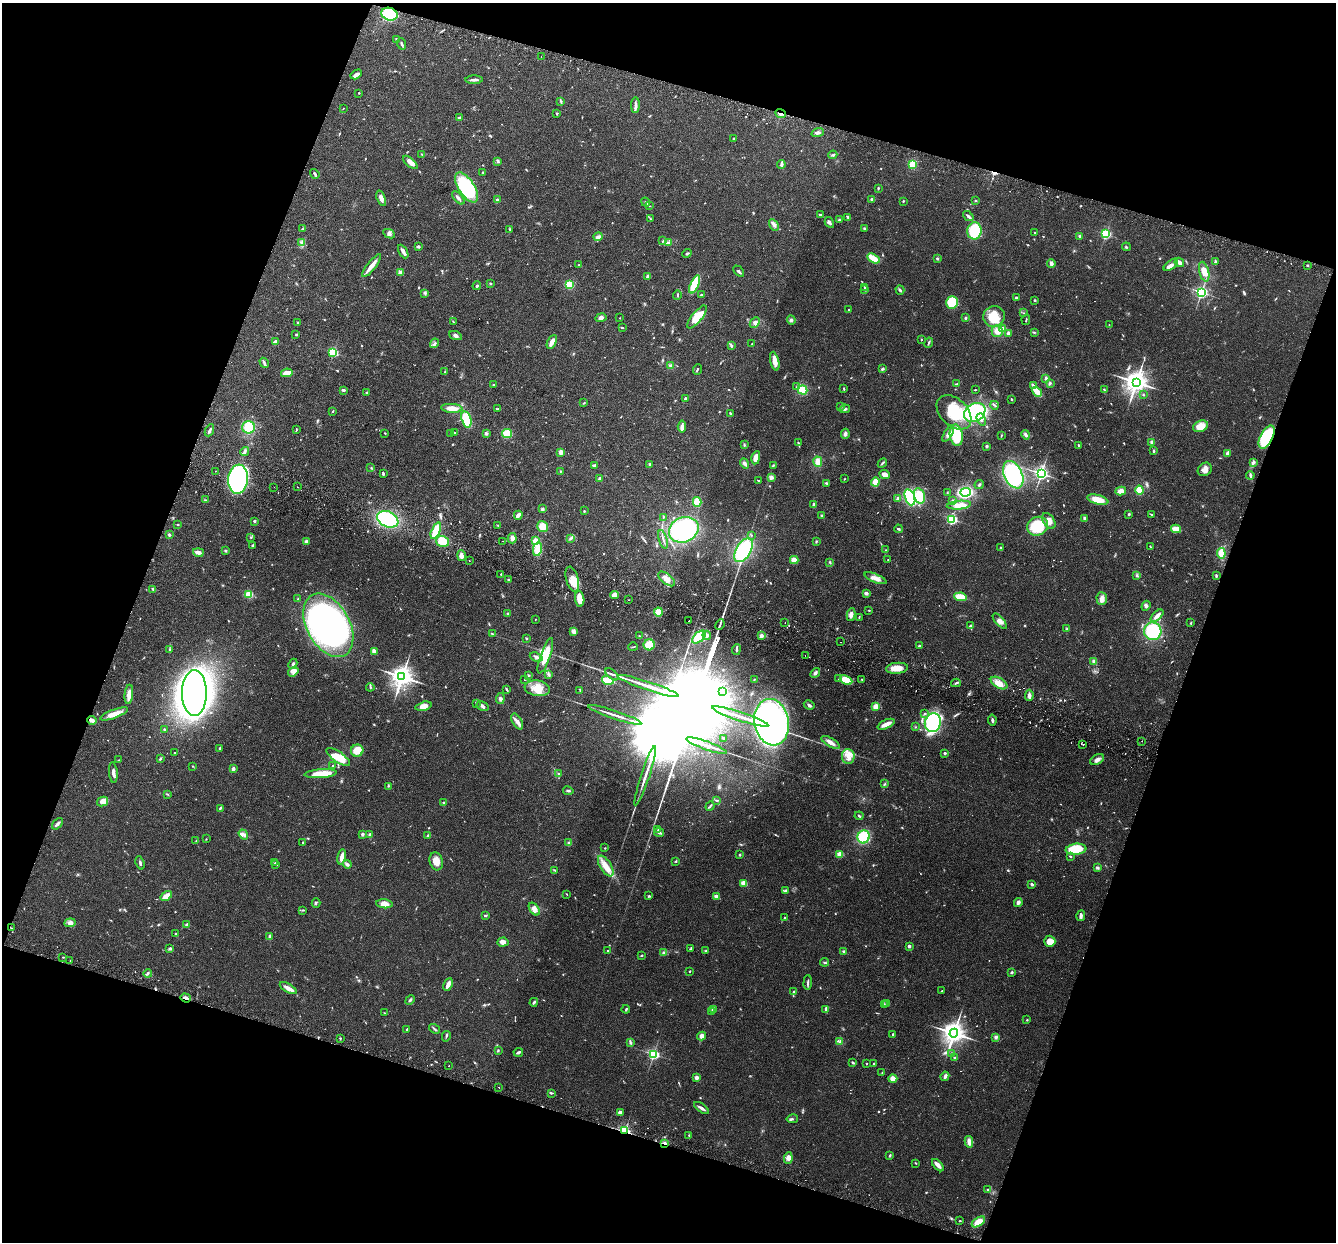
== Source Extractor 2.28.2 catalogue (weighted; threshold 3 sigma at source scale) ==
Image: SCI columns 23-5356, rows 190-5149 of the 5382 x 5466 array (HDU 1 of 3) = the unmasked area's bounding box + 8 px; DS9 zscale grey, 4 x 4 block average (1 PNG px = mean of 4 x 4 image px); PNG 1338 x 1244 px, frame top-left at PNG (2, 3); each listed source drawn as its Kron ellipse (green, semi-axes under 4 px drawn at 4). Shown black and unused: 38% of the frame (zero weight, under 2 of 3 exposures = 3% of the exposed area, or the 3 px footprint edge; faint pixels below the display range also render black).
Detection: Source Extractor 2.28.2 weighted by HDU 2 'WHT'. Background 0.0527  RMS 0.0068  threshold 0.0305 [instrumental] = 3 sigma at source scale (4.5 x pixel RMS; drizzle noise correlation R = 1.50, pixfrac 1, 0.05/0.05 arcsec/px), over >= 5 px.
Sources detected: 933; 10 too faint to see at this stretch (4 x 4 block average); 6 inside a brighter object's white glare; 15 cosmic-ray / hot-pixel residue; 3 long thin detections or spike segments (spike, bleed or trail) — neither listed nor drawn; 17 coinciding with a brighter row at this scale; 26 inside a brighter listed object's ellipse — not listed separately; of the other 856, all 500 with FLUX_AUTO >= 2.5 (the completeness limit of this list) listed and drawn (356 fainter detections not listed), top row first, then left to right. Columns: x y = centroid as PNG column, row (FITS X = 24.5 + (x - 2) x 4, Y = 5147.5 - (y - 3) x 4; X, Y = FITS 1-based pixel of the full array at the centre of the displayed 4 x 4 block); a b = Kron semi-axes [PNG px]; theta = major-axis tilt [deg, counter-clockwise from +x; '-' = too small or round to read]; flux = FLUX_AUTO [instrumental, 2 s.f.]
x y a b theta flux
389 14 8 6 -18 380
396 39 2 2 - 3.6
402 44 5 2 - 8.1
541 57 2 2 - 3.5
356 74 6 3 30 16
474 80 8 2 1 16
359 93 2 2 - 2.8
561 101 3 2 - 3.4
635 105 8 3 88 14
343 108 2 2 - 2.8
780 113 5 2 - 9.2
557 114 4 2 - 3.6
459 118 2 2 - 40
818 133 6 3 19 10
734 138 2 2 - 2.9
422 154 2 2 - 2.6
833 155 4 2 - 5.7
410 162 9 3 -41 28
497 162 3 2 - 3.3
781 164 4 2 - 16
912 164 4 4 - 68
483 172 2 2 - 8.4
315 174 5 2 - 7.7
467 187 17 8 -57 270
878 188 3 2 - 4.1
381 198 8 3 -71 22
458 198 8 2 -47 11
872 199 3 2 - 8.1
498 200 2 2 - 48
903 201 2 2 - 4.1
975 201 3 2 - 3.4
645 202 5 2 - 4.4
649 206 3 2 - 3.1
821 215 3 2 - 11
968 216 6 2 -41 11
848 217 4 2 - 8.5
650 219 2 2 - 3
839 220 3 2 - 3.6
829 222 6 3 -59 9.6
774 225 6 4 -59 11
302 229 3 2 - 3.6
510 229 2 2 - 3.5
864 229 3 2 - 5.2
974 231 8 7 - 160
1035 233 2 2 - 4.5
389 234 6 3 -26 10
1106 234 2 2 - 500
1080 236 2 2 - 34
598 237 4 3 - 13
663 241 3 2 - 3.9
302 242 2 2 - 3.6
668 242 3 2 - 4.9
419 246 3 3 - 4.6
1126 247 4 2 - 4.1
403 251 7 3 -60 15
687 253 5 2 - 5.6
873 258 6 3 -31 91
937 259 2 2 - 23
1215 261 3 2 - 4.4
1179 262 5 3 - 16
1051 263 4 3 - 15
579 265 2 2 - 2.6
1171 265 8 4 38 21
1307 265 2 2 - 3.2
372 266 14 3 52 51
739 271 6 2 -47 6.8
1204 272 10 5 -77 38
400 273 3 3 - 17
647 277 4 3 - 6.2
490 283 3 2 - 4.1
695 284 9 3 65 150
570 285 4 4 - 67
477 286 4 2 - 4.7
864 287 3 2 - 3.1
864 290 2 2 - 2.6
900 290 5 2 - 6.6
1201 292 2 2 - 1000
425 293 4 2 - 5.2
701 294 4 2 - 3.9
677 295 4 2 - 3.8
1016 298 3 2 - 7.8
1034 300 3 2 - 4
952 302 6 6 - 110
849 310 2 2 - 3.5
1024 313 3 2 - 2.6
994 316 11 10 - 93
697 317 14 5 51 68
601 318 5 4 - 13
620 318 2 2 - 3
966 318 2 2 - 5.4
791 320 4 4 - 9
1026 320 5 2 - 4
453 321 2 2 - 2.6
297 323 3 2 - 3.2
755 323 6 4 46 16
1109 325 2 2 - 2.8
622 328 2 2 - 4.7
1002 329 2 2 - 54
997 331 6 5 - 31
1034 332 3 2 - 4.4
1008 333 3 2 - 14
296 334 3 2 - 3.5
456 336 6 3 -23 11
921 340 3 2 - 2.6
275 342 2 2 - 54
552 342 7 3 62 34
435 343 5 2 - 6.6
929 343 5 2 - 6.2
752 344 2 2 - 3.1
731 346 2 2 - 11
333 352 2 2 - 480
775 361 10 3 -77 43
264 363 5 2 - 7.7
670 365 3 3 - 5.6
697 369 5 2 - 4.5
882 369 2 2 - 9.1
445 372 3 2 - 3.5
287 373 6 3 11 43
1046 378 3 2 - 8.6
1136 382 4 4 - 4500
1050 383 3 2 - 5.5
494 384 2 2 - 2.8
957 384 4 2 - 4.5
1033 385 3 3 - 5.6
797 387 3 2 - 4.4
844 389 3 2 - 3.2
343 390 3 3 - 5.3
803 390 5 4 - 72
975 390 3 2 - 2.8
1104 390 2 2 - 3.8
366 392 2 2 - 9.3
1037 392 5 2 - 97
1143 395 3 2 - 3
685 399 2 2 - 9
1011 399 2 2 - 4.1
584 403 2 2 - 2.9
994 405 4 2 - 7.2
841 406 2 2 - 3.4
452 408 11 4 -4 40
498 408 3 2 - 2.6
845 409 5 2 - 8.1
333 411 3 2 - 3.1
954 412 20 13 -44 160
975 412 11 8 33 540
730 413 2 2 - 4.8
466 419 8 5 -73 150
981 419 6 3 -70 13
682 426 6 4 84 13
1201 426 8 5 22 54
248 427 6 6 - 73
296 429 4 2 - 3.2
209 430 6 2 64 9.2
385 433 3 2 - 3.1
450 433 2 2 - 11
455 433 2 2 - 18
486 433 3 3 - 8
507 433 5 4 - 88
845 434 5 3 - 11
948 434 9 4 60 20
956 435 11 6 -81 160
1026 435 4 2 - 14
1001 436 3 2 - 2.7
1267 437 12 6 62 230
1152 442 3 2 - 8.8
798 443 3 2 - 4.3
744 445 3 2 - 4.3
1079 445 3 2 - 4.5
987 446 2 2 - 10
1154 451 3 2 - 6.9
245 452 5 3 - 8.4
561 452 4 3 - 17
1228 453 4 3 - 11
756 458 6 4 78 38
818 462 5 4 - 32
1253 462 3 2 - 14
745 463 5 3 - 13
882 463 5 2 - 6
650 464 3 2 - 4.2
594 465 4 2 - 8
773 465 3 2 - 3.6
371 468 3 2 - 2.8
1205 469 7 6 - 27
216 471 2 2 - 4.7
560 471 2 2 - 2.6
1041 473 2 2 - 1300
383 474 4 3 - 5.5
885 474 5 3 - 29
1013 475 15 9 -64 380
1250 475 4 2 - 6.2
771 477 3 3 - 13
238 479 15 9 84 1000
600 479 3 2 - 8.3
844 479 3 2 - 2.6
759 480 3 2 - 3.8
875 482 4 4 - 46
826 483 4 2 - 5.3
979 485 4 2 - 5.1
274 487 2 2 - 2.8
297 487 2 2 - 3.3
1139 490 4 3 - 82
1121 491 5 3 - 29
966 492 5 4 - 390
947 493 3 2 - 3
919 496 8 5 -75 89
910 497 8 5 -70 350
898 499 4 3 - 9.6
205 500 3 2 - 3.5
953 500 3 2 - 2.8
1098 500 11 4 -15 59
697 502 5 3 - 81
814 504 4 2 - 16
959 505 12 4 5 36
542 509 3 3 - 6.7
584 511 2 2 - 3.2
1129 514 2 2 - 5
518 515 4 2 - 20
1151 515 4 2 - 3.7
822 516 3 2 - 5.3
663 517 3 2 - 2.9
1085 518 2 2 - 12
388 519 11 7 -25 320
952 519 2 2 - 620
254 521 2 2 - 19
1049 521 9 5 -54 25
177 524 2 2 - 2.9
498 525 4 2 - 3.6
1037 526 10 9 - 170
542 527 5 5 - 46
898 529 4 2 - 5.6
1176 529 5 3 - 46
684 530 15 12 24 490
436 531 8 3 66 100
169 535 3 3 - 5.2
751 535 2 2 - 2.9
251 537 3 2 - 4
512 538 5 4 - 17
571 538 4 2 - 6.1
663 539 9 2 -74 9.3
443 541 6 5 - 64
502 541 2 2 - 2.7
536 541 2 2 - 170
816 541 3 2 - 3.5
306 542 4 3 - 7.8
253 545 3 2 - 7.5
1001 547 2 2 - 3.6
1150 547 3 2 - 2.6
537 549 7 4 77 48
225 550 3 2 - 3.7
743 550 13 7 59 310
886 550 2 2 - 3.5
198 552 5 2 - 24
1221 553 5 3 - 57
461 555 5 4 - 19
469 560 2 2 - 4.1
794 560 4 3 - 30
888 560 2 2 - 4.8
830 562 3 2 - 4.9
501 574 2 2 - 13
1137 575 4 2 - 5.7
1216 576 4 2 - 5.2
875 578 11 3 -23 31
572 579 13 6 -75 51
667 579 10 5 -39 31
508 580 3 2 - 2.8
153 589 4 3 - 6.5
866 593 2 2 - 56
249 594 4 3 - 57
614 595 4 4 - 22
960 597 6 3 -10 73
298 599 2 2 - 6.1
580 599 8 4 -83 47
1102 599 6 5 - 17
629 600 2 2 - 6
1146 606 5 3 - 8.7
869 610 2 2 - 4
658 612 4 4 - 34
508 614 2 2 - 26
851 615 6 3 79 20
1157 616 8 3 43 22
859 617 3 2 - 3
535 619 2 2 - 3
689 621 2 2 - 3.9
1000 621 10 3 -49 17
785 623 2 2 - 3
1191 623 3 2 - 2.7
720 624 5 2 - 10
328 625 34 21 -61 1100
971 626 3 2 - 7.1
1067 629 4 2 - 3.4
573 631 4 3 - 19
1153 631 9 8 - 270
492 634 3 2 - 3.4
707 635 4 4 - 15
761 635 3 2 - 22
639 636 3 2 - 2.8
699 637 8 5 42 150
526 639 3 2 - 3.5
841 642 2 2 - 2.8
649 645 5 5 - 68
919 646 3 2 - 4.3
633 647 5 2 - 3.1
170 649 3 2 - 3.1
736 650 5 2 - 6.6
375 651 4 2 - 41
545 656 18 5 71 81
805 656 2 2 - 3.8
536 657 6 3 -23 14
1094 661 4 3 - 9.4
293 664 5 3 - 7.7
897 668 11 5 4 44
293 672 6 3 36 14
815 673 6 4 47 10
612 674 8 2 -38 8.2
528 675 4 2 - 4.2
549 675 4 2 - 4.6
402 677 4 3 - 4100
754 679 2 2 - 2.7
839 679 2 2 - 5
862 679 2 2 - 3.3
525 680 2 2 - 2.6
608 680 6 2 -15 180
846 680 6 4 -26 84
956 683 5 2 - 5.7
999 683 9 5 -31 38
648 686 32 2 -18 81
370 687 4 2 - 3.7
537 688 12 7 -8 63
507 689 4 2 - 6.3
580 691 3 2 - 3.1
723 692 3 2 - 4.7
194 693 23 12 -90 3100
129 694 10 3 84 35
1029 695 5 3 - 13
500 699 5 3 - 8.9
476 704 3 2 - 3.5
809 705 6 2 -31 9.9
424 706 8 4 14 28
482 706 6 3 -31 10
876 707 4 3 - 29
114 714 14 4 20 42
925 714 3 2 - 4.8
615 715 28 2 -18 32
740 716 29 2 -18 65
92 720 5 2 - 34
992 720 5 2 - 8.6
517 722 9 4 -60 20
772 722 23 17 -79 950
933 723 9 8 - 320
886 724 9 3 25 40
915 727 2 2 - 2.5
164 729 3 2 - 3.4
723 738 2 2 - 2.5
1142 741 2 2 - 5
830 742 10 4 -32 26
1083 744 2 2 - 7.6
707 746 21 3 -20 34
220 748 4 2 - 4.6
357 751 6 6 - 65
175 753 2 2 - 2.6
945 753 2 2 - 24
848 756 7 6 - 32
338 757 14 5 -35 77
160 759 3 2 - 5.5
119 760 3 2 - 3.1
1097 760 7 4 30 19
193 766 2 2 - 2.5
333 766 3 2 - 4.8
233 769 2 2 - 50
113 773 10 3 -85 16
559 773 3 2 - 4.5
321 774 16 3 4 100
645 776 31 2 72 42
885 784 3 2 - 4.1
388 786 3 2 - 3.6
568 791 5 2 - 6.7
167 794 3 2 - 2.8
717 800 3 2 - 2.6
102 802 6 4 29 34
444 803 3 3 - 7.6
710 806 5 2 - 5.1
220 808 4 2 - 6.5
859 816 4 2 - 5.3
57 824 7 3 47 10
658 830 3 2 - 3.5
659 832 5 2 - 7.9
243 834 5 3 - 12
362 834 2 2 - 32
370 835 2 2 - 15
428 835 4 3 - 4.8
864 837 6 6 - 130
206 839 2 2 - 2.7
196 841 3 2 - 2.7
303 842 2 2 - 3
569 843 3 3 - 6.1
605 848 2 2 - 2.9
1076 849 10 5 6 140
840 854 2 2 - 170
740 855 2 2 - 16
342 857 7 2 79 31
1071 857 2 2 - 3
436 861 9 6 -73 39
676 861 3 2 - 3.8
140 863 7 2 -72 7.4
275 863 2 2 - 2.7
347 864 4 3 - 8.9
276 865 3 2 - 3.4
606 866 11 5 -58 49
1098 867 3 2 - 6.4
554 870 3 2 - 3.4
744 883 4 3 - 42
1032 884 4 2 - 7.1
786 891 4 3 - 6.7
567 894 2 2 - 3
166 896 6 3 34 38
649 896 3 2 - 4.8
716 896 2 2 - 58
1018 902 4 3 - 13
316 903 4 2 - 4.5
384 904 8 4 -5 34
534 909 7 4 -53 23
302 910 2 2 - 3
485 915 3 2 - 4.2
1081 916 5 3 - 9.3
785 918 3 2 - 3.2
70 923 5 4 - 14
187 925 3 2 - 15
11 928 3 2 - 3.2
176 934 2 2 - 3.7
270 936 4 2 - 6.1
1050 941 5 5 - 50
503 942 5 4 - 19
909 946 2 2 - 34
170 949 3 2 - 9
691 949 2 2 - 3.2
608 951 2 2 - 8.6
706 951 3 2 - 3.5
844 951 3 2 - 5.7
664 953 2 2 - 2.8
641 955 2 2 - 4.9
63 957 2 2 - 3.6
70 960 2 2 - 2.8
825 962 4 2 - 4.8
690 971 2 2 - 2.6
1012 972 3 2 - 6.3
148 973 4 3 - 6.6
808 982 7 2 86 7.9
448 984 6 2 63 32
288 988 9 2 -30 39
942 991 2 2 - 4.6
794 992 3 2 - 7.1
185 998 5 2 - 23
410 1000 5 2 - 5.7
534 1002 4 2 - 6.7
884 1004 3 2 - 3
887 1004 2 2 - 2.6
626 1009 4 2 - 5
713 1009 3 3 - 7.7
826 1009 4 3 - 6.5
711 1011 4 2 - 3
385 1013 3 2 - 3
1027 1020 2 2 - 2.8
434 1029 6 2 -38 6.8
407 1030 3 2 - 6.8
954 1033 4 3 - 4400
893 1035 4 2 - 4.5
446 1036 5 2 - 4.7
702 1036 4 4 - 18
996 1037 4 4 - 8.8
340 1038 3 2 - 2.6
630 1042 4 2 - 4.9
840 1042 3 2 - 6
498 1050 3 2 - 2.7
518 1052 5 2 - 8.9
952 1053 4 2 - 6.6
653 1054 2 2 - 750
954 1058 3 2 - 4.2
853 1063 3 2 - 5.3
867 1064 3 2 - 2.5
873 1064 3 2 - 4.8
449 1066 2 2 - 8.1
882 1073 3 2 - 3.2
945 1076 5 2 - 13
696 1077 2 2 - 75
893 1079 4 4 - 26
499 1087 2 2 - 7.9
551 1093 4 2 - 4.7
701 1108 8 3 -35 13
620 1113 4 3 - 12
792 1119 6 2 10 6.5
625 1131 3 2 - 550
689 1135 3 2 - 3.1
969 1142 6 3 -81 23
665 1143 2 2 - 35
890 1155 3 2 - 4.3
788 1158 6 3 85 23
915 1163 3 2 - 2.9
938 1165 7 3 -47 25
988 1190 3 3 - 6.3
959 1221 2 2 - 2.9
978 1222 7 4 34 52
Overlapping masked pixels (flux is a lower limit): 8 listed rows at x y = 389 14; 780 113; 1267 437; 92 720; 11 928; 185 998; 625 1131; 665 1143
Diffuse or blended objects may show on this block-average render without a row.